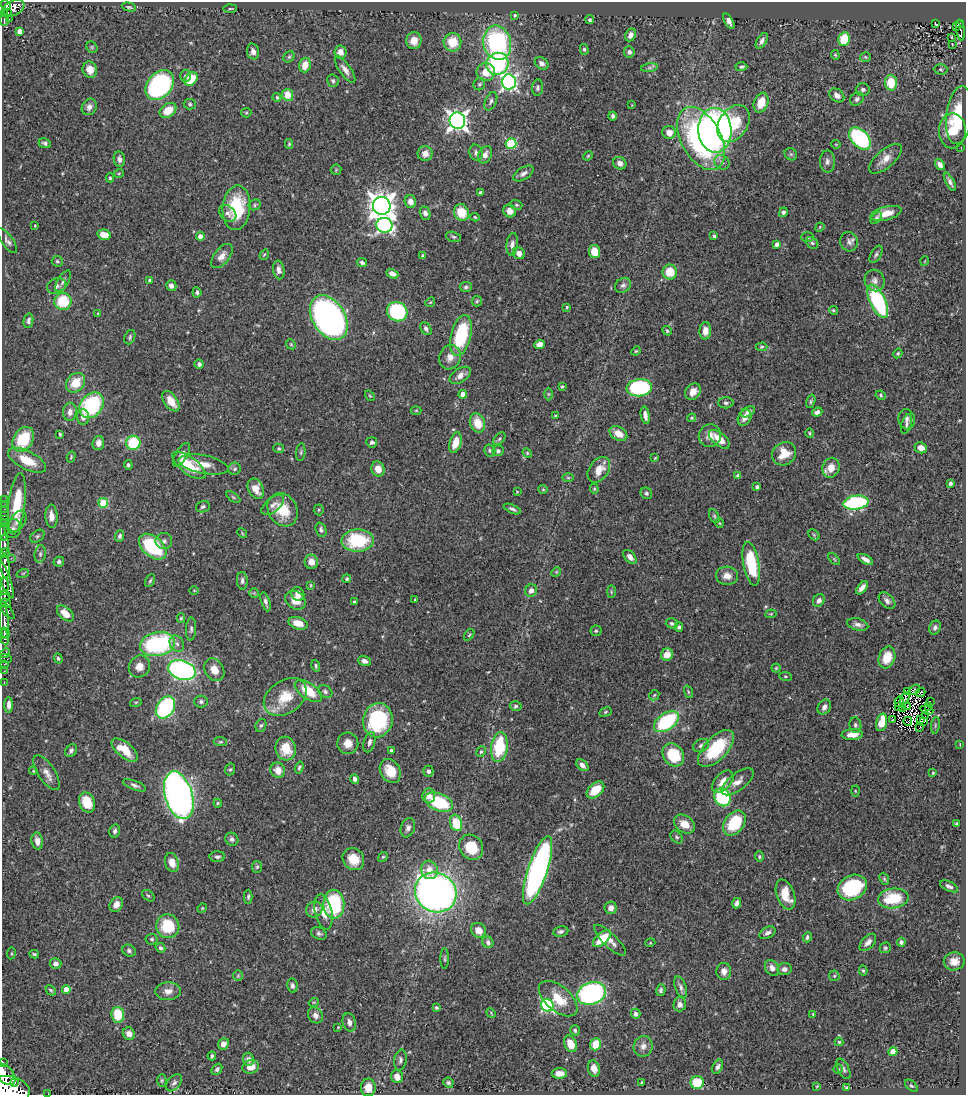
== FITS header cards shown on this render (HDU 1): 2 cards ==
NAXIS1  =                  964
NAXIS2  =                 1093

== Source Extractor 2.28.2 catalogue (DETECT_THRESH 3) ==
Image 964 x 1093 px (HDU 1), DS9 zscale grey, 1 PNG px = 1 image px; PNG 968 x 1097 px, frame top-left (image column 1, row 1093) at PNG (2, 2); each listed source drawn as its Kron ellipse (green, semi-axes under 4 px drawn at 4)
Background 0.437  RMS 0.021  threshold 0.0618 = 3 sigma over >= 5 px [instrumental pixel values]
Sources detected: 511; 2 with non-positive FLUX_AUTO (blend fragments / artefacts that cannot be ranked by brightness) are neither listed nor drawn; of the other 509, the 500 brightest by FLUX_AUTO listed and drawn (9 fainter detections omitted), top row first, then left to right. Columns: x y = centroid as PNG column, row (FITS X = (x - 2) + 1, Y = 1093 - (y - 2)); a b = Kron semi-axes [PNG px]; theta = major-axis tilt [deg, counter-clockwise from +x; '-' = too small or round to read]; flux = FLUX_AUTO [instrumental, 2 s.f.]
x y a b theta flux
6 5 6 4 -46 220
129 7 7 4 -14 2.1
13 8 12 7 25 390
230 9 6 3 4 1.8
8 13 4 2 - 40
4 14 4 3 - 77
515 15 4 3 - 1.7
9 19 2 2 - 4.5
4 20 6 3 85 98
590 20 4 4 - 2.4
729 21 8 4 -61 6
936 24 3 2 - 0.75
960 24 4 3 - 57
957 26 3 3 - 19
961 30 10 3 -83 85
19 31 4 4 - 9.3
630 35 7 5 62 7.3
951 37 3 3 - 2.2
844 39 7 5 76 40
414 41 8 7 - 14
762 41 8 4 59 5.3
452 42 9 9 - 32
497 43 17 14 -77 180
952 45 3 2 - 1.3
92 47 6 5 - 2.1
584 49 5 4 - 2.3
253 51 8 6 -75 6.8
340 52 6 6 - 9.1
629 52 5 5 - 3.9
835 55 5 4 - 1.7
289 57 6 5 - 2.2
865 57 5 4 - 2
541 63 7 5 -39 5.2
497 64 11 10 - 180
305 65 7 5 74 17
741 67 6 4 2 2.5
650 68 8 4 9 2.9
345 69 15 6 -54 8.5
940 69 7 5 -2 2.2
90 70 8 7 - 13
486 72 9 9 - 20
186 76 6 5 - 3.3
191 79 7 5 46 31
333 81 6 5 - 3
509 82 7 7 - 380
891 83 8 6 -87 36
479 84 6 5 - 2.5
160 85 16 12 49 270
538 88 8 5 84 3.4
863 89 7 6 - 3.5
287 95 6 5 - 22
837 95 8 6 -37 8
277 97 4 4 - 2.4
857 99 7 6 - 3.8
491 101 10 5 67 4.1
761 103 10 7 70 25
190 104 6 5 - 2.5
632 105 4 4 - 1.1
89 107 8 7 - 6.4
168 110 9 6 37 22
246 113 5 4 - 1.8
959 115 29 13 83 52
613 116 4 4 - 3.3
457 121 8 8 - 810
733 124 20 14 56 60
715 130 22 16 -86 600
952 131 17 13 89 28
669 133 7 6 - 12
701 138 34 20 -62 270
860 138 13 8 -46 190
45 143 6 4 -24 3.5
511 143 5 5 - 99
289 144 5 4 - 1.9
836 144 5 3 - 1.1
961 148 2 2 - 3.5
425 153 7 7 - 10
476 153 8 6 -75 4.9
791 154 7 5 -43 2.3
485 155 9 6 62 8.2
588 156 5 4 - 1.6
119 159 8 5 -80 4.5
885 159 20 9 40 15
827 161 11 7 -90 5.8
722 162 8 7 - 5.4
620 163 7 6 - 7.8
940 165 6 4 -54 6.4
336 170 5 5 - 1.9
119 173 5 3 - 1.2
523 173 11 6 32 5.8
110 178 4 4 - 2.2
950 182 10 4 -61 5.1
480 193 3 3 - 3.2
410 202 6 5 - 9.1
255 205 6 5 - 2.5
516 205 6 4 -19 2.1
382 206 9 8 - 1600
236 208 22 14 85 72
510 211 6 6 - 11
461 212 8 7 - 29
783 212 5 4 - 2.9
228 213 10 7 -42 4.7
425 213 7 5 -68 5.5
886 213 16 6 15 19
475 217 4 4 - 1.9
876 218 7 4 49 2.8
35 225 3 3 - 1.1
384 225 8 7 - 360
820 227 5 3 - 1.3
104 235 7 5 -14 19
200 236 4 4 - 12
714 236 4 3 - 3.3
453 237 8 5 -16 2.7
807 237 6 5 - 2
7 241 15 5 -55 5
849 242 10 8 -74 6.1
812 243 7 5 -42 3
512 244 11 5 83 7.5
776 244 4 3 - 5.2
594 252 6 5 - 22
519 253 6 5 - 8.7
876 254 9 5 61 3.5
264 255 5 3 - 1.5
222 256 14 7 52 12
423 256 4 3 - 2.7
57 261 5 5 - 2.3
925 261 5 3 - 1
362 263 5 4 - 3.5
279 270 9 5 -80 6.6
670 272 7 7 - 30
392 274 6 4 -25 8.3
150 280 4 3 - 5
875 280 11 9 -66 8.3
63 281 12 5 59 4.9
623 285 8 7 - 4.4
57 286 10 7 20 6
171 286 5 5 - 5.3
466 287 6 5 - 2.8
197 292 5 4 - 3.1
63 301 8 8 - 50
477 301 5 5 - 2
878 301 18 7 -65 150
430 302 5 4 - 1.7
567 307 3 3 - 1.6
833 310 4 3 - 2
397 312 10 9 - 130
98 313 4 4 - 1.3
329 318 24 16 -57 800
28 321 7 4 78 3.8
426 329 7 5 -55 3.7
667 331 5 4 - 1.9
705 331 9 6 89 10
461 335 21 10 76 100
130 337 7 5 65 3
291 344 5 4 - 1.9
539 344 5 4 - 8.8
762 347 6 4 4 2
636 351 5 4 - 1.5
898 353 5 4 - 2
450 357 12 10 70 13
199 364 5 4 - 4.1
460 375 12 7 33 9.7
75 383 11 8 47 31
562 387 3 2 - 1.7
639 388 13 8 7 160
693 392 9 7 51 11
463 394 4 4 - 11
549 394 6 4 -90 1.9
881 395 5 4 - 1.9
370 396 5 3 - 1.3
171 401 11 6 -55 16
811 401 7 4 73 2.3
726 403 7 5 0 3.4
91 405 14 11 48 140
416 410 5 3 - 1.3
70 412 9 7 89 8.3
748 412 8 4 27 4.8
817 412 5 4 - 5
555 415 3 2 - 1.4
645 415 9 4 -80 7.9
83 417 8 6 -89 7.5
692 418 4 3 - 1.4
745 418 8 6 63 6.5
907 419 10 8 -79 6.3
477 423 10 7 -68 25
907 424 10 5 73 4.3
810 433 4 4 - 1.6
60 434 3 3 - 1.8
618 434 9 6 -30 17
710 436 11 11 - 12
23 439 13 9 59 67
499 439 7 4 49 2.5
719 439 12 6 -39 20
372 442 5 5 - 2.9
98 443 7 5 81 7.8
133 443 7 7 - 66
455 443 11 5 73 21
279 448 5 4 - 1.9
921 448 6 5 - 8.9
490 450 6 5 - 2.9
498 451 5 5 - 3.2
301 452 9 4 83 2.4
527 453 5 4 - 1.7
784 454 13 11 39 26
181 455 13 6 59 7.1
71 457 5 4 - 1.8
655 458 4 3 - 1.4
27 460 21 9 -26 34
203 464 25 9 -11 17
128 465 5 4 - 2.4
189 465 20 8 -37 38
831 468 10 8 69 18
235 469 6 6 - 3.5
378 469 7 6 - 13
599 470 14 9 54 19
738 476 4 3 - 3.2
568 478 6 4 -1 1.6
950 483 4 3 - 4.5
757 487 4 3 - 2.7
256 489 11 7 -64 17
543 489 4 4 - 1.6
594 489 5 4 - 1.6
517 492 3 2 - 1
646 493 6 5 - 2.7
233 497 8 4 -36 2
4 500 2 2 - 3.4
103 503 5 5 - 69
856 503 13 7 8 170
17 504 31 8 83 56
4 505 2 2 - 3.7
273 505 13 7 39 6.9
203 507 7 5 19 3.3
512 509 9 4 -24 3.7
4 510 3 2 - 3.3
283 510 17 14 -58 36
319 510 5 5 - 2.1
4 516 3 2 - 16
51 516 11 6 -87 9.6
714 516 7 4 -61 2.2
4 519 3 2 - 4.8
18 521 12 7 57 9.7
719 523 4 3 - 1.2
4 524 3 2 - 34
13 528 9 8 - 5.7
321 530 7 5 -69 3.3
4 532 8 3 89 120
242 533 5 4 - 1.3
814 535 6 4 -45 2.1
37 536 8 5 40 3
120 536 6 4 68 3.6
358 540 16 11 1 81
164 541 8 8 - 5
4 544 9 3 -89 560
153 547 16 10 -42 110
5 553 5 3 - 270
40 554 9 5 81 4
630 557 8 5 -49 7.7
11 558 2 2 - 9.3
834 559 7 4 -46 2
865 559 8 4 -29 7.6
59 562 5 5 - 3.4
311 562 7 6 - 12
751 564 22 8 -79 71
5 566 11 4 -85 910
556 572 5 4 - 1.5
23 573 6 4 19 1.7
727 576 11 9 -5 12
5 578 21 5 -69 410
347 579 4 4 - 2.1
150 581 7 4 62 2.4
242 581 9 5 -87 4.2
311 585 4 3 - 1.5
4 586 8 3 86 190
862 588 7 4 52 8.5
194 590 4 3 - 1
531 591 6 6 - 8.7
611 592 6 3 90 1.5
254 593 5 5 - 1.7
298 594 7 6 - 9.8
4 597 6 5 - 210
295 600 11 8 -35 19
415 600 3 2 - 1.3
819 600 7 5 60 5.7
354 601 3 3 - 1.8
887 601 10 6 -46 5.9
266 602 10 4 -73 4.4
6 603 5 4 - 130
7 610 11 3 -51 100
65 613 10 6 -41 16
771 614 5 4 - 1.5
181 618 5 4 - 2.1
4 622 17 4 -87 640
298 623 10 6 -17 15
672 623 6 5 - 3
858 624 11 6 -15 6.5
679 627 4 4 - 2.9
935 627 7 5 65 3.8
191 629 11 5 86 3.8
596 631 5 5 - 2.3
5 633 6 4 -59 430
469 635 6 3 54 1.6
4 637 8 4 -81 270
157 644 18 12 12 180
177 644 8 6 -55 5.7
5 653 6 2 45 9.5
667 655 6 5 - 16
887 657 11 8 72 32
58 658 5 4 - 2.3
6 659 6 2 -18 20
364 661 6 4 -19 6.1
4 664 2 2 - 8.6
139 666 11 10 - 14
316 666 6 4 -73 2.5
776 668 4 4 - 1.6
182 670 14 9 -19 340
214 670 12 9 -59 16
4 671 2 2 - 6.6
785 676 6 4 -8 1.9
4 682 3 2 - 12
915 690 6 3 43 2.1
308 691 16 8 -35 35
325 691 8 6 -33 3.4
907 691 2 2 - 0.86
688 692 6 4 -71 1.9
921 692 5 2 - 2.7
654 695 6 4 47 1.8
285 697 23 16 34 40
905 698 6 2 57 1.8
899 701 5 2 - 1.8
136 702 6 3 18 1.6
201 702 7 6 - 3.3
930 702 3 2 - 1.8
9 705 8 4 -90 6.3
516 706 6 4 4 2.7
928 706 3 2 - 1.8
165 707 12 8 58 160
824 707 8 6 56 6.5
899 707 3 2 - 1.2
908 707 3 2 - 1.4
903 709 4 2 - 1.5
927 710 6 4 -19 1.8
605 712 6 4 28 1.8
925 715 4 2 - 1.4
893 719 2 2 - 2
920 719 3 2 - 0.88
378 720 17 14 81 120
908 721 4 2 - 1.8
923 721 3 2 - 0.86
666 722 14 8 34 120
882 722 9 5 75 26
261 725 7 5 71 2.6
855 725 8 6 -82 3.4
935 725 8 4 82 2
920 728 3 2 - 2.4
852 734 10 5 3 16
220 742 6 4 -6 2.1
369 742 10 5 75 5.7
348 743 11 10 - 15
960 744 3 2 - 0.92
701 745 8 6 25 4.1
499 747 15 8 82 73
716 748 23 11 47 72
286 749 12 10 -75 28
125 750 16 7 -39 31
391 750 3 3 - 3.2
71 751 7 5 54 4
481 752 6 4 66 2.2
673 755 12 10 -53 57
582 765 7 4 -42 6.2
299 767 6 4 73 2.2
230 769 6 5 - 2.2
278 770 8 7 - 13
33 771 4 3 - 1.3
390 771 12 9 -57 26
428 771 5 5 - 3.3
47 773 20 8 -56 11
933 773 4 3 - 1.4
355 779 5 4 - 5
723 782 13 8 48 14
737 782 19 8 37 13
135 785 12 4 -21 4.9
595 790 10 6 41 28
855 791 5 3 - 1.4
179 795 24 13 -73 690
429 796 7 6 - 6.8
722 797 9 7 -61 120
87 802 10 7 -68 33
439 802 15 8 -21 82
218 803 4 4 - 1.6
456 823 8 5 -71 44
734 823 14 9 54 66
684 824 11 8 -35 16
956 824 3 3 - 2.1
408 828 10 7 70 5.4
115 831 6 5 - 4.3
677 837 7 5 -51 2.7
232 839 7 6 - 4
37 841 8 5 -80 8.6
471 847 13 11 -53 38
217 857 8 5 1 4
383 857 5 4 - 1.9
759 857 5 4 - 2
353 859 12 10 -52 25
172 862 10 6 -73 14
257 867 6 5 - 2.2
429 870 9 8 - 16
538 870 36 9 72 490
884 879 6 4 -68 1.9
949 886 10 5 -25 4.7
852 887 15 12 29 100
436 892 21 19 -32 830
785 895 16 9 -70 26
148 896 7 5 -39 2.4
248 897 7 4 90 2.6
893 898 15 10 7 54
737 903 5 4 - 5.1
334 904 14 10 -89 110
116 905 8 6 56 12
202 908 5 4 - 1.5
611 908 6 6 - 8.6
314 909 8 7 - 9.6
323 912 18 8 -78 19
168 926 12 11 - 50
478 930 8 7 - 13
561 931 7 5 9 3.8
319 933 8 6 -24 3.4
767 933 8 5 28 5.3
807 937 5 4 - 2.9
152 939 6 5 - 2.6
602 939 11 5 41 40
610 940 21 7 -44 12
488 942 6 5 - 3.3
868 942 10 6 47 7.6
901 942 4 4 - 3.8
650 943 5 3 - 1.1
160 948 5 4 - 4
885 948 6 5 - 2.3
129 951 7 5 -32 3.2
11 953 6 3 82 1.4
34 954 5 3 - 2.1
445 959 10 3 90 2.2
954 961 10 9 - 13
55 963 6 5 - 6.2
772 968 8 6 -60 8.2
784 969 7 6 - 6.2
863 970 5 4 - 1.9
724 971 8 7 - 9.4
238 976 5 4 - 1.7
834 976 5 5 - 2.1
292 985 7 5 -82 4.4
681 987 11 5 -70 5.1
66 989 4 4 - 16
51 990 6 3 -44 2
661 990 6 4 76 3.1
168 991 13 9 4 11
591 993 15 11 19 280
558 999 23 12 -40 33
314 1002 5 3 - 1.2
680 1004 7 6 - 7.2
547 1005 6 6 - 200
436 1008 4 3 - 2.4
491 1013 5 3 - 1.4
636 1014 5 4 - 4.7
813 1014 4 2 - 0.94
118 1015 8 6 -85 42
315 1015 8 7 - 7
349 1022 9 6 -75 7.1
338 1027 4 3 - 1.1
575 1030 5 4 - 2.4
129 1034 6 6 - 9.4
839 1042 4 4 - 2.1
223 1044 6 5 - 10
571 1044 9 6 -66 18
595 1044 6 5 - 33
643 1046 10 9 - 9.3
893 1052 4 4 - 28
212 1056 4 3 - 2.8
248 1059 7 5 -77 6.5
400 1060 10 6 81 4.9
3 1063 3 2 - 99
251 1067 8 6 18 14
718 1067 7 4 62 3.8
594 1068 8 6 -73 10
217 1069 6 4 49 3.9
838 1069 5 4 - 1.8
843 1069 11 5 -63 4
559 1073 8 5 -1 11
5 1074 12 8 -48 1300
397 1077 6 5 - 14
162 1080 6 4 -89 2.1
641 1082 4 2 - 1.1
14 1083 4 2 - 160
174 1083 10 6 48 4.8
448 1083 5 5 - 2.6
697 1083 6 6 - 49
817 1086 3 3 - 1.3
911 1086 7 4 -43 2.1
368 1087 9 7 90 17
847 1087 3 2 - 1.5
10 1089 20 13 -13 4000
48 1094 2 2 - 4.4
At the frame edge (FLAGS 8, measured only in part): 4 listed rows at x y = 3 1063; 5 1074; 10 1089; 48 1094
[9 fainter detections neither listed nor drawn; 2 non-positive-flux detections neither listed nor drawn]